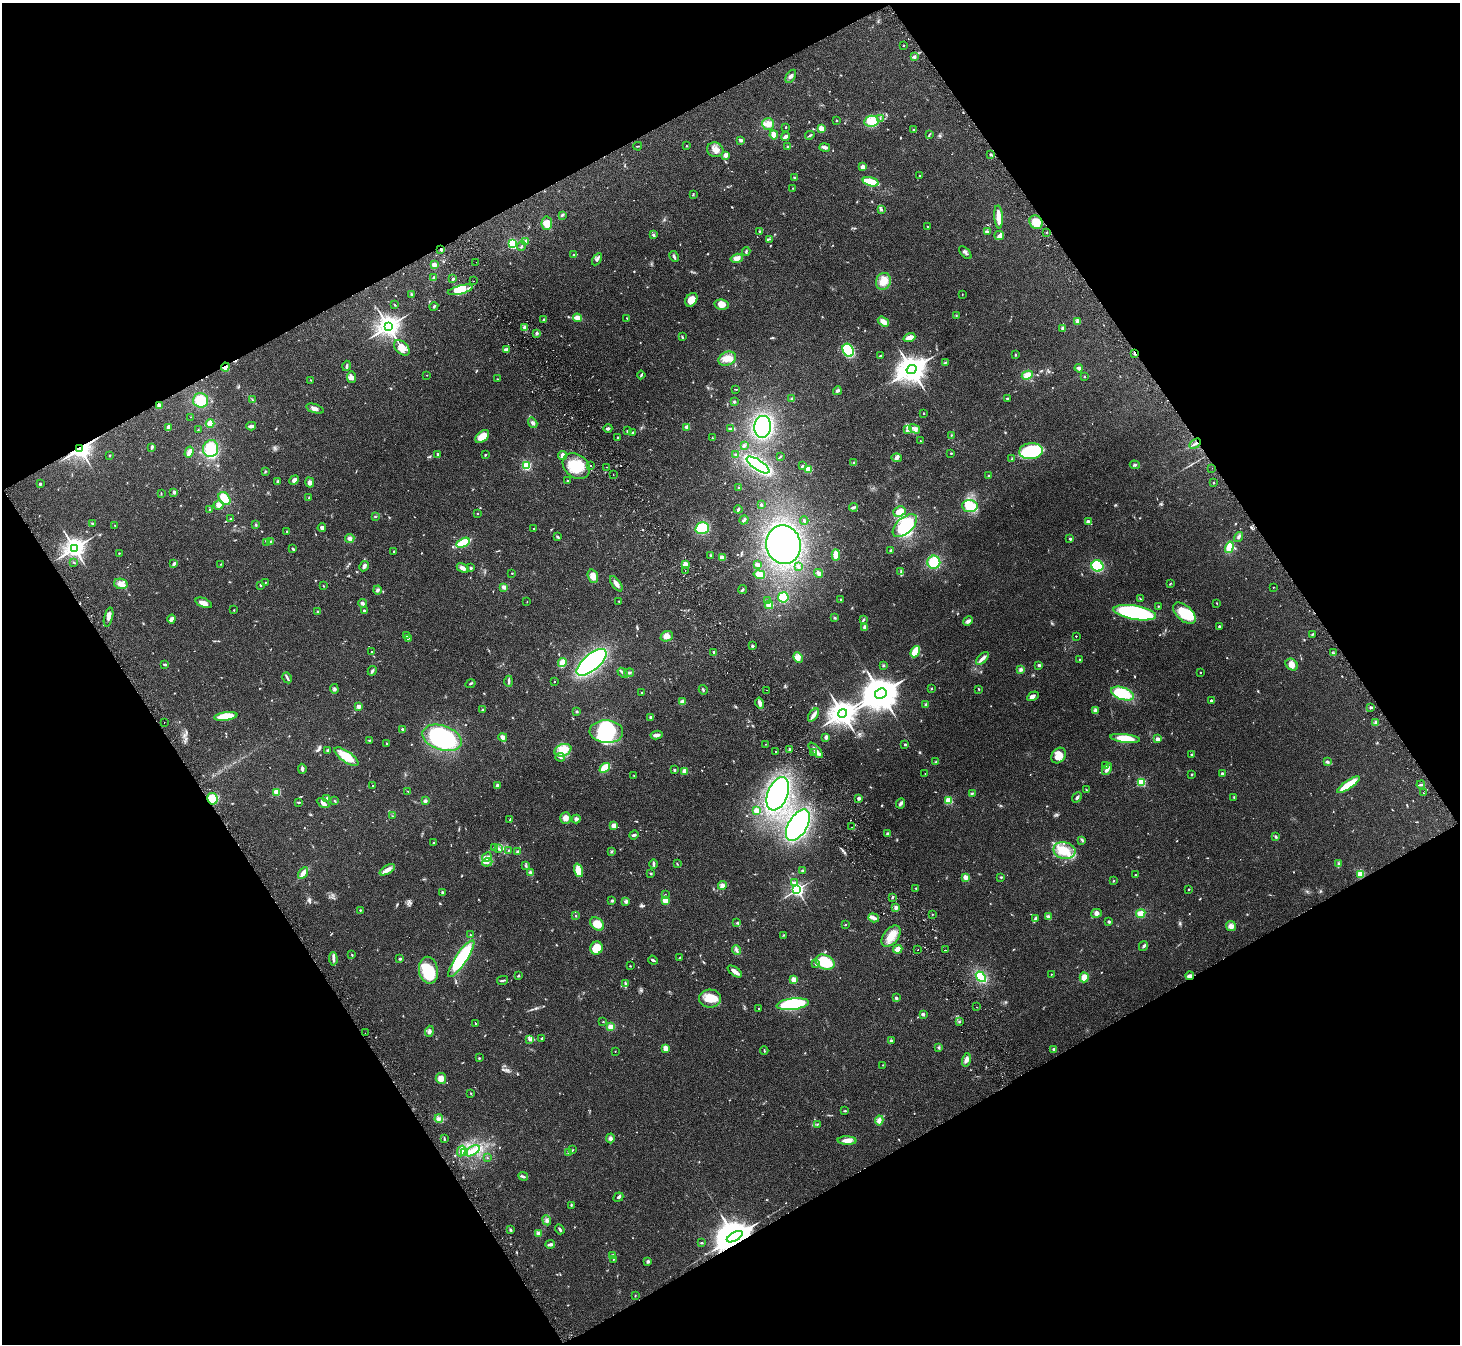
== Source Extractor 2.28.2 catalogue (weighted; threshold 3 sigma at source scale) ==
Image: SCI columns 51-5880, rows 196-5562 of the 5934 x 5893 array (HDU 1 of 3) = the unmasked area's bounding box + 8 px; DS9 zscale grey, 4 x 4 block average (1 PNG px = mean of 4 x 4 image px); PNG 1462 x 1346 px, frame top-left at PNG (2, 3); each listed source drawn as its Kron ellipse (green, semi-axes under 4 px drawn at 4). Shown black and unused: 47% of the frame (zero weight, under 2 of 3 exposures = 3% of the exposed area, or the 3 px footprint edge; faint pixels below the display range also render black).
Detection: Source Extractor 2.28.2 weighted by HDU 2 'WHT'. Background 0.141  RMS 0.0088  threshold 0.0394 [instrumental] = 3 sigma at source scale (4.5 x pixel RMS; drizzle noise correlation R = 1.50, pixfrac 1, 0.05/0.05 arcsec/px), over >= 5 px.
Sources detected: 812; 3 too faint to see at this stretch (4 x 4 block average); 5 inside a brighter object's white glare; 16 cosmic-ray / hot-pixel residue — neither listed nor drawn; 5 coinciding with a brighter row at this scale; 24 inside a brighter listed object's ellipse — not listed separately; of the other 759, all 500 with FLUX_AUTO >= 2.66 (the completeness limit of this list) listed and drawn (259 fainter detections not listed), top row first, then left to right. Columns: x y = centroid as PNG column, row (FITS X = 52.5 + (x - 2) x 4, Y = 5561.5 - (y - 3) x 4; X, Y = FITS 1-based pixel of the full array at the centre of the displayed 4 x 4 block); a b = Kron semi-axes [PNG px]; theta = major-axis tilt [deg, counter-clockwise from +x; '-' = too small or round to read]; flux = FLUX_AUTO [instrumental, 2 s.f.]
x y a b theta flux
903 45 2 2 - 3.3
914 56 3 2 - 6.3
791 76 7 3 57 15
880 118 2 2 - 2.8
836 120 2 2 - 3
872 121 7 5 9 79
768 124 6 6 - 35
786 127 2 2 - 10
821 128 2 2 - 140
914 130 3 2 - 4.6
774 135 4 2 - 46
810 135 5 2 - 7
929 135 4 2 - 4.7
785 136 4 2 - 22
741 140 3 2 - 16
638 146 4 2 - 4
686 146 2 2 - 3.6
788 146 3 2 - 4.6
825 147 5 3 - 22
715 150 8 7 - 38
725 155 4 3 - 15
991 155 2 2 - 3.9
862 167 3 2 - 25
920 176 2 2 - 3.4
794 177 2 2 - 10
871 182 8 2 -15 190
793 188 2 2 - 2.8
693 194 4 2 - 3.3
881 210 4 2 - 5.6
562 215 4 2 - 7.9
999 217 11 3 -86 87
1036 222 7 6 - 64
547 223 7 5 86 64
928 226 2 2 - 2.7
759 231 2 2 - 3.6
988 231 3 2 - 3.2
1047 232 2 2 - 3
653 234 3 2 - 5.7
999 236 5 4 - 16
769 239 2 2 - 3
526 241 4 3 - 9.2
513 244 2 2 - 660
521 246 5 2 - 6.5
441 250 2 2 - 7
746 251 4 2 - 6.9
965 253 8 3 -48 12
574 255 3 2 - 7.6
674 256 6 2 -62 12
737 258 6 4 16 29
597 259 7 3 60 13
476 262 2 2 - 3.8
434 265 4 3 - 18
434 278 4 3 - 9
453 279 2 2 - 10
474 281 2 2 - 3
883 281 8 7 - 53
460 290 13 3 14 52
411 294 2 2 - 7.1
962 294 2 2 - 2.9
691 300 7 5 55 58
722 304 7 5 -9 46
395 305 3 2 - 3
434 306 4 2 - 5.9
956 316 3 2 - 2.8
577 318 4 4 - 39
627 318 3 2 - 3
544 320 2 2 - 33
1077 321 4 4 - 13
883 322 6 3 -32 40
388 326 4 3 - 5500
525 328 4 3 - 18
1062 328 2 2 - 38
537 333 3 2 - 5
682 337 3 2 - 5.2
909 338 6 3 18 41
402 348 9 6 -44 39
506 349 4 2 - 14
848 350 7 5 -61 330
1135 353 4 2 - 9.5
1015 354 3 2 - 4.2
880 356 2 2 - 5.2
727 359 9 6 25 55
945 362 3 2 - 3
347 366 5 2 - 10
225 367 4 4 - 26
1079 368 4 3 - 15
911 369 5 4 - 8700
427 375 2 2 - 2.8
641 375 4 2 - 6.5
1027 375 6 4 27 50
1084 376 2 2 - 9
351 377 6 4 -82 20
497 379 2 2 - 3.5
311 380 2 2 - 2.7
736 389 3 2 - 3.1
837 391 4 3 - 9.8
1007 398 2 2 - 6.8
792 399 3 2 - 5.4
201 400 7 7 - 100
252 400 3 2 - 4
734 402 3 2 - 7.8
159 405 4 3 - 15
315 409 9 3 -19 19
924 413 2 2 - 9.1
191 417 2 2 - 3.2
210 423 4 4 - 39
533 423 5 3 - 12
251 426 5 2 - 24
168 427 4 2 - 25
687 427 4 3 - 17
763 427 11 8 84 590
608 428 4 3 - 11
730 429 3 2 - 4.3
915 429 6 4 -29 20
198 430 2 2 - 3.1
908 430 2 2 - 4.7
627 431 3 2 - 5
633 432 3 2 - 4.5
951 435 2 2 - 3.2
482 436 8 5 41 63
618 437 2 2 - 6.8
712 438 2 2 - 2.9
921 441 4 2 - 3
1195 444 6 2 31 10
744 446 3 2 - 7.1
152 447 4 2 - 9.8
80 449 3 3 - 4700
211 449 8 7 - 100
1031 451 12 8 7 260
189 452 5 2 - 41
951 453 3 2 - 3.3
438 454 2 2 - 22
735 454 3 2 - 4.4
110 455 2 2 - 2.9
485 455 3 2 - 5.5
562 455 4 3 - 29
780 457 3 2 - 2.7
897 458 5 3 - 12
1012 459 2 2 - 3.4
854 462 2 2 - 3.9
758 465 13 5 -33 710
1135 465 5 2 - 7.6
526 466 3 3 - 83
576 466 15 11 -39 150
590 466 2 2 - 7.9
802 466 3 2 - 7.5
606 467 2 2 - 3.4
1212 468 2 2 - 2.7
808 469 2 2 - 250
265 471 2 2 - 3.7
613 474 2 2 - 10
989 475 3 2 - 3.5
294 480 5 3 - 18
568 481 3 2 - 4.8
277 482 4 2 - 6.7
310 482 5 4 - 16
1213 483 2 2 - 4.3
40 484 2 2 - 22
738 488 3 2 - 2.7
174 492 3 2 - 10
161 494 2 2 - 2.8
224 498 7 5 -53 97
309 498 3 2 - 4.1
219 505 5 4 - 25
761 505 3 2 - 6.2
970 506 8 6 -4 130
853 507 4 2 - 8.1
738 509 4 2 - 8.3
209 510 3 2 - 3.7
899 512 6 5 - 56
477 513 2 2 - 6.5
375 517 3 2 - 3.9
231 519 2 2 - 3.7
744 520 5 2 - 7.7
804 521 4 2 - 7
1088 522 2 2 - 80
92 523 3 2 - 3.2
115 525 2 2 - 3.4
256 525 3 2 - 3.1
905 526 14 8 42 300
322 528 4 3 - 16
534 528 2 2 - 2.9
702 528 7 5 15 190
287 531 2 2 - 9.4
558 537 4 2 - 7.4
1238 537 5 3 - 12
350 538 4 4 - 18
1070 539 2 2 - 23
270 541 4 2 - 6.5
267 542 3 3 - 8.3
463 543 7 3 27 180
784 545 19 17 -79 1100
1229 547 6 3 72 74
74 548 3 3 - 4500
293 549 4 2 - 8.1
891 550 4 2 - 6.3
394 551 2 2 - 7.2
119 553 2 2 - 2.9
710 555 3 2 - 4.5
836 555 5 3 - 83
722 557 4 3 - 25
74 562 3 2 - 3.6
934 562 6 6 - 150
174 563 4 2 - 15
220 564 2 2 - 3
685 564 2 2 - 160
758 565 4 2 - 22
364 566 5 3 - 17
798 566 4 3 - 8.5
1097 566 6 5 - 240
463 568 6 3 -28 23
471 568 3 2 - 5.5
685 570 2 2 - 4.5
901 571 3 2 - 2.8
512 573 2 2 - 3
819 573 5 3 - 14
759 574 6 4 -12 40
593 576 7 5 -73 41
265 582 2 2 - 2.7
121 584 7 5 -11 46
616 584 9 3 -55 29
1170 584 3 2 - 3.5
261 585 2 2 - 13
323 586 2 2 - 4.7
503 587 3 3 - 16
1273 587 2 2 - 3.9
378 590 4 3 - 11
743 590 5 2 - 7.1
783 597 5 5 - 140
841 599 2 2 - 18
1140 599 3 2 - 4
768 600 3 2 - 4.9
619 601 2 2 - 3.2
527 602 2 2 - 2.7
204 603 8 4 -21 32
362 603 4 3 - 14
1217 603 2 2 - 3.1
769 605 4 4 - 46
1158 606 3 2 - 3.3
234 610 2 2 - 4.1
318 611 3 2 - 4.7
364 611 3 2 - 7.2
1135 613 21 7 -10 540
1184 613 13 7 -42 170
109 617 10 3 76 19
835 618 3 2 - 5.5
171 619 4 3 - 20
863 619 3 2 - 5.6
968 621 5 4 - 13
1219 626 3 2 - 6.5
864 627 4 3 - 8.9
1312 634 3 2 - 5
407 635 3 2 - 3.9
667 636 6 5 - 36
1076 636 2 2 - 5.5
408 639 3 2 - 2.7
752 646 2 2 - 11
372 652 2 2 - 8.2
713 652 3 2 - 5.9
915 652 6 3 60 140
1334 653 2 2 - 3.1
798 657 5 3 - 19
982 658 8 3 42 26
1079 660 3 2 - 3.7
591 662 18 8 40 920
562 663 5 4 - 40
165 665 4 2 - 7.6
883 665 3 2 - 5.4
1039 665 3 2 - 9.7
1292 665 7 5 -40 37
1021 669 3 3 - 12
372 671 5 2 - 9.7
1200 672 2 2 - 6.9
623 673 6 2 -40 12
629 673 5 2 - 8.1
287 678 5 2 - 9
509 681 6 2 -90 9.8
554 681 2 2 - 8.3
470 684 5 2 - 6.3
932 688 2 2 - 4.7
334 689 5 2 - 8.4
979 689 3 2 - 4.7
703 690 5 2 - 6.2
766 690 2 2 - 3
642 693 2 2 - 22
881 694 6 5 - 19000
1122 694 12 6 -20 230
1033 696 6 4 30 14
1211 700 2 2 - 16
682 702 4 3 - 17
760 703 5 4 - 17
926 705 3 3 - 9.9
359 706 2 2 - 74
1371 707 4 2 - 6.3
483 710 2 2 - 29
1095 711 4 3 - 15
577 712 2 2 - 6.9
842 713 4 4 - 7500
813 715 7 2 55 33
226 716 11 4 8 130
651 717 2 2 - 46
164 722 2 2 - 3.7
1376 723 3 2 - 3.6
403 729 4 2 - 6.2
606 732 17 11 -4 290
656 735 6 4 9 19
503 737 4 3 - 20
826 737 3 2 - 14
442 738 20 12 -19 580
1125 738 15 4 -7 120
1157 739 2 2 - 77
369 740 2 2 - 4
386 743 2 2 - 8.1
765 744 2 2 - 4.8
905 744 2 2 - 17
789 749 3 2 - 6.3
328 750 3 2 - 5.2
563 750 9 6 21 110
816 750 9 3 -49 30
775 752 2 2 - 5.3
814 752 2 2 - 34
1059 755 8 6 52 51
1192 755 3 2 - 6.4
346 757 14 5 -35 120
560 757 5 3 - 9
936 762 3 2 - 5.1
1327 762 4 2 - 6.5
1106 765 3 2 - 4.5
605 768 6 4 41 92
302 769 5 3 - 11
1107 769 6 3 56 18
674 770 2 2 - 22
684 771 2 2 - 87
925 774 2 2 - 2.8
1222 774 2 2 - 43
1192 775 2 2 - 5.7
634 776 2 2 - 2.8
1141 782 2 2 - 460
1348 785 13 3 34 170
1421 785 4 2 - 9.6
373 786 2 2 - 5
498 786 3 3 - 16
1086 790 4 2 - 4.2
408 791 3 2 - 2.9
277 792 2 2 - 250
972 793 3 3 - 5.7
1423 793 2 2 - 5.4
778 794 17 10 68 910
1077 797 5 2 - 11
1234 797 3 2 - 2.9
327 798 3 2 - 7.2
859 798 2 2 - 44
212 799 5 5 - 80
335 801 3 2 - 4.2
426 801 3 3 - 8.6
948 801 2 2 - 290
299 802 3 2 - 4.5
323 803 7 4 -31 22
901 803 5 3 - 12
756 811 3 3 - 29
392 816 2 2 - 2.9
565 818 5 5 - 30
510 819 4 2 - 3.6
576 819 4 4 - 13
614 825 2 2 - 120
798 825 17 9 59 880
852 827 2 2 - 2.7
888 834 3 2 - 16
634 835 5 3 - 11
1276 837 3 3 - 6
1082 840 2 2 - 3.9
434 843 2 2 - 4.7
494 847 3 2 - 4.7
499 849 4 2 - 5.3
1064 850 11 8 -12 97
508 851 3 2 - 2.7
518 852 4 2 - 13
612 852 2 2 - 3.8
487 857 5 3 - 13
487 862 5 3 - 13
653 864 4 3 - 9
677 864 3 2 - 3.5
1339 864 3 2 - 5.3
525 866 2 2 - 2.7
387 870 8 3 30 25
578 870 7 4 -71 52
803 871 2 2 - 10
530 872 4 3 - 9.1
303 873 6 3 60 29
651 874 2 2 - 4.5
1360 874 4 3 - 53
1135 875 2 2 - 3.2
965 877 4 3 - 25
1001 877 2 2 - 5.4
1113 881 3 2 - 3.8
794 882 3 3 - 8.9
722 885 4 4 - 18
916 888 3 2 - 4
1189 889 2 2 - 14
797 890 2 2 - 1900
442 892 2 2 - 9.1
665 894 2 2 - 2.8
892 897 3 2 - 5.1
665 900 2 2 - 220
612 901 3 2 - 7.8
625 901 3 3 - 8.2
896 908 4 3 - 12
360 910 2 2 - 3.2
1096 913 5 4 - 19
1141 913 5 4 - 34
932 914 2 2 - 2.7
576 916 3 2 - 3.3
1048 917 4 3 - 9.1
874 918 5 3 - 17
1035 919 3 2 - 5.5
1109 922 3 3 - 5.6
737 923 3 2 - 3.8
597 924 8 5 -42 62
845 925 2 2 - 9
1231 926 5 4 - 27
470 935 2 2 - 4.7
784 935 3 2 - 3.1
891 936 12 7 51 70
1143 946 5 3 - 9.3
596 948 6 6 - 110
898 949 5 4 - 30
918 949 2 2 - 3.5
736 950 5 2 - 10
945 950 2 2 - 3.4
352 955 2 2 - 4.2
679 958 3 2 - 3.5
333 959 7 3 -86 13
400 959 2 2 - 11
461 959 22 5 56 380
653 960 5 2 - 8.3
825 962 10 7 -25 210
815 964 2 2 - 4.5
630 966 2 2 - 2.9
428 970 13 9 -79 190
735 971 8 2 -36 36
1051 974 2 2 - 3.6
518 976 2 2 - 7.3
1190 976 4 2 - 25
981 977 6 4 -51 170
1084 977 5 4 - 48
503 980 6 2 13 8.1
794 980 2 2 - 150
625 984 3 2 - 6.1
896 998 2 2 - 33
710 999 11 9 -1 110
793 1004 16 5 7 420
976 1007 2 2 - 2.7
759 1008 2 2 - 6.5
923 1014 3 2 - 11
603 1022 2 2 - 2.7
959 1022 2 2 - 3.3
476 1024 2 2 - 3.3
611 1027 4 3 - 38
429 1031 5 3 - 14
365 1033 2 2 - 3.1
542 1038 3 2 - 6.7
530 1040 4 2 - 7
891 1041 2 2 - 12
939 1047 3 2 - 7.4
665 1048 4 3 - 35
1054 1049 3 3 - 7.9
615 1051 2 2 - 3.5
764 1051 4 2 - 4.2
479 1058 2 2 - 4.7
966 1060 7 3 76 23
883 1065 2 2 - 2.8
441 1078 5 5 - 37
470 1093 2 2 - 2.7
845 1111 3 2 - 4.2
439 1119 4 3 - 11
879 1120 5 3 - 22
817 1124 3 2 - 3.6
610 1138 5 4 - 12
444 1139 2 2 - 3.8
847 1141 9 4 -1 34
572 1150 2 2 - 3.5
461 1151 5 3 - 27
473 1151 8 4 31 33
464 1152 3 2 - 9.1
569 1152 2 2 - 2.8
487 1158 2 2 - 2.7
523 1176 5 2 - 9.2
618 1197 5 2 - 11
571 1205 3 2 - 4.8
547 1220 5 4 - 13
560 1229 5 2 - 10
510 1230 3 2 - 6
538 1233 3 3 - 11
735 1237 9 4 30 21000
701 1243 3 2 - 5.3
550 1244 5 2 - 15
612 1256 3 2 - 21
613 1259 2 2 - 3.2
648 1261 3 3 - 12
635 1295 2 2 - 3
Overlapping masked pixels (flux is a lower limit): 7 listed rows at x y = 441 250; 1135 353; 225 367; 80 449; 212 799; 1190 976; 735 1237
Diffuse or blended objects may show on this block-average render without a row.